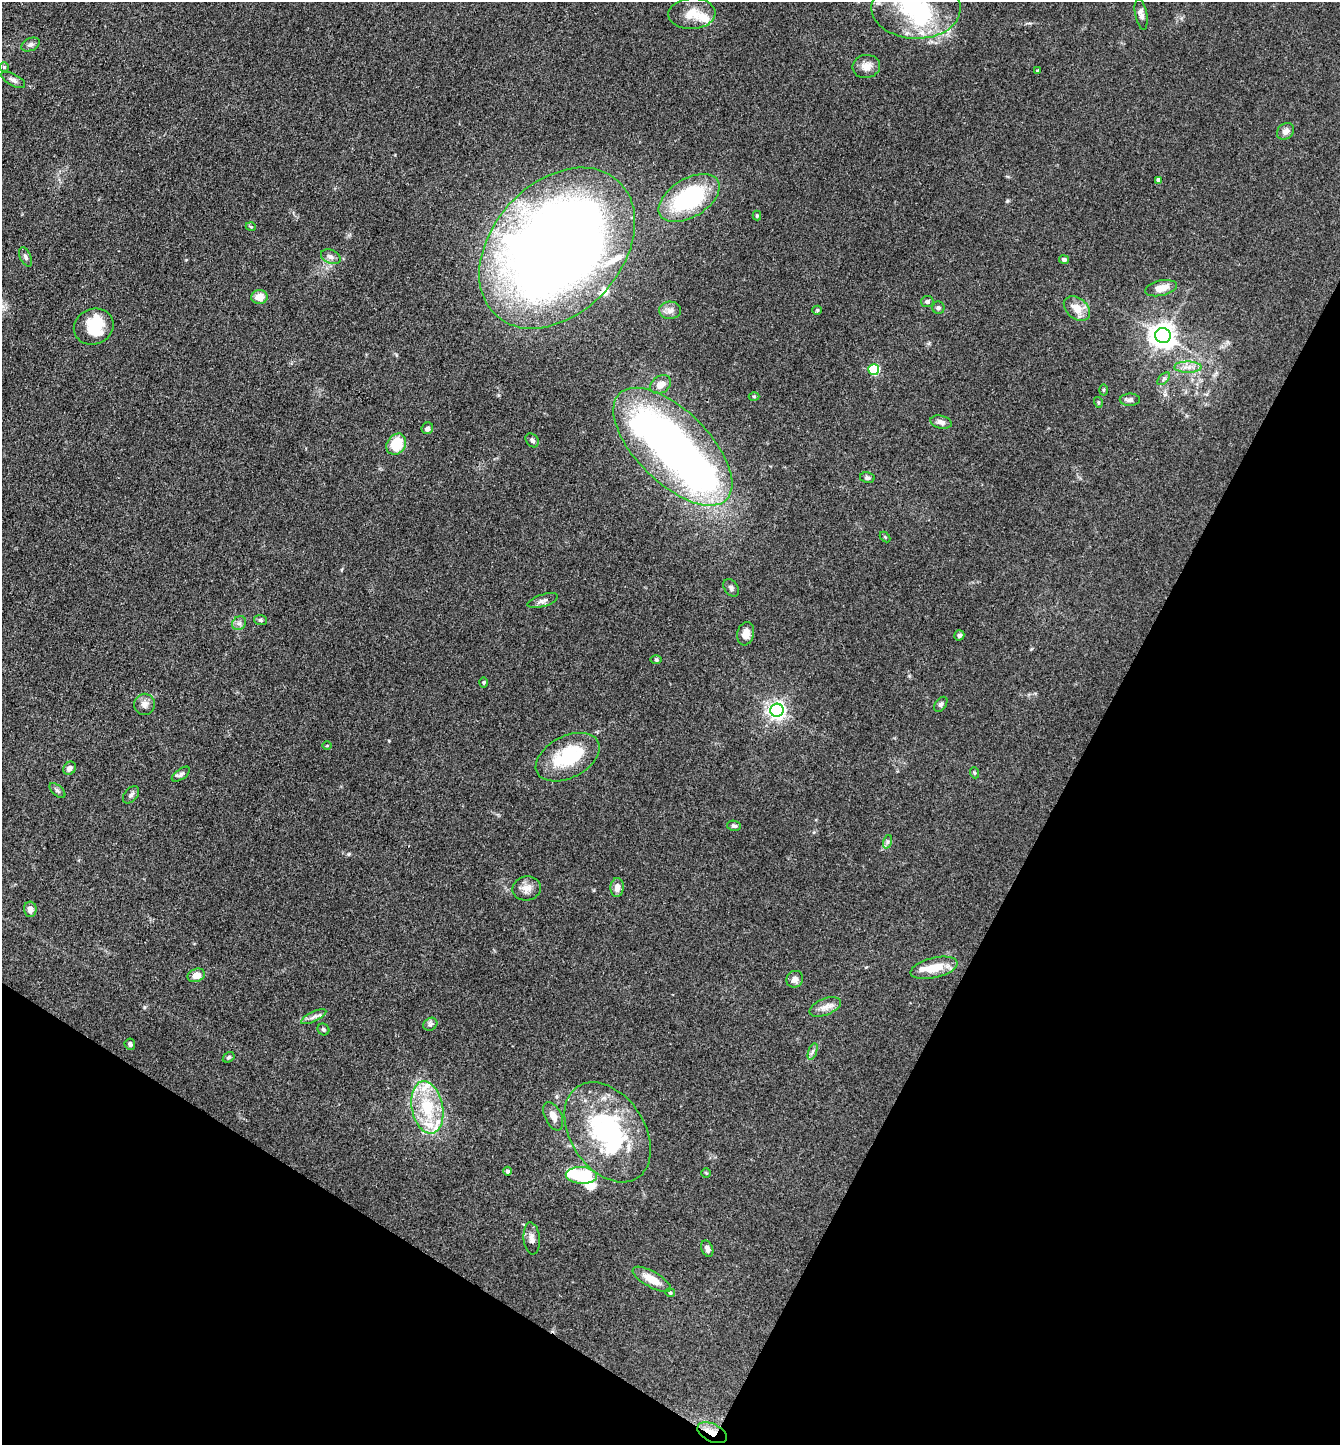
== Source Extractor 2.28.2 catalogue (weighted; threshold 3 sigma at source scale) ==
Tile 15 of 4 x 4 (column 3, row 4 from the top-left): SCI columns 2962-4299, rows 3-1445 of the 5784 x 5775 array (HDU 1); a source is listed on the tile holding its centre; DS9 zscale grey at full resolution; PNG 1342 x 1447 px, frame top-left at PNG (2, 2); each listed source drawn as its Kron ellipse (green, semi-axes under 4 px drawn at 4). Shown black and unused: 28% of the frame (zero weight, under 3 of 4 exposures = <1% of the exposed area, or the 3 px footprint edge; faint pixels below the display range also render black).
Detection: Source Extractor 2.28.2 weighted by HDU 2 'WHT'; one run over the whole footprint, this tile lists its part. Background 0.0825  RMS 0.0063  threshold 0.0284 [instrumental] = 3 sigma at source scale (4.5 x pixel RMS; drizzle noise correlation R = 1.50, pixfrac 1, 0.05/0.05 arcsec/px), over >= 5 px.
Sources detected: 101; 7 inside a brighter object's white glare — neither listed nor drawn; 9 inside a brighter listed object's ellipse — not listed separately; the other 85 listed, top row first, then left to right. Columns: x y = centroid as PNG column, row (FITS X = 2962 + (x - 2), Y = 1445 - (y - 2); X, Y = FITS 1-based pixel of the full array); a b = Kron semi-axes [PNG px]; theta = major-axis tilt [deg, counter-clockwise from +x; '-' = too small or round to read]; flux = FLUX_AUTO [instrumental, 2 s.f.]
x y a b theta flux
916 8 44 30 -1 58
692 14 23 15 3 11
1141 14 16 6 -80 2.8
30 45 9 6 23 2
866 66 14 11 10 5.4
4 67 5 5 - 0.85
1037 70 4 2 - 0.43
13 80 13 5 -29 2.3
1286 131 9 7 40 3.2
1158 180 4 4 - 2
689 198 34 19 31 68
757 216 5 4 - 0.75
251 227 5 3 - 0.6
557 248 91 65 48 980
26 257 10 5 -66 1.7
331 257 10 6 -23 2.6
1064 260 5 4 - 1.4
1161 288 16 7 12 7.8
259 297 8 7 - 7
927 302 6 5 - 1.7
938 308 6 6 - 1.4
1077 308 15 10 -39 8.6
670 310 11 8 -1 3.3
817 310 5 4 - 0.72
94 327 20 17 22 20
1163 336 8 7 - 610
1188 367 14 5 0 3.9
874 370 5 5 - 47
1164 379 8 4 46 1.4
661 384 11 8 34 4.8
1104 390 5 3 - 0.71
754 397 5 3 - 0.76
1130 400 10 6 0 2.2
1098 402 5 3 - 0.67
941 422 11 6 -12 3.1
427 428 6 5 - 1.7
532 440 8 5 -50 1.9
396 444 11 9 55 19
673 447 75 36 -45 270
867 478 7 5 -12 1.6
885 537 6 4 -46 0.76
731 588 9 6 -56 2
543 601 16 6 18 2.7
260 620 6 5 - 1.3
239 623 7 6 - 2.1
746 634 12 8 76 5.8
959 635 5 5 - 1.6
656 660 6 4 -1 0.78
484 682 5 4 - 0.75
144 704 10 10 - 3.7
941 704 8 5 52 1.8
777 710 6 6 - 270
327 746 4 3 - 0.45
568 757 34 21 27 36
70 768 7 6 - 3.3
975 773 6 3 -70 0.72
181 774 10 5 36 1.7
57 791 9 5 -41 1.5
131 795 10 6 49 1.9
734 826 7 5 -10 1.3
887 842 7 4 71 1.2
617 887 9 6 85 4.2
527 888 14 12 12 5.4
30 909 7 6 - 3.8
934 968 24 10 14 14
196 975 9 6 21 6.3
795 979 9 8 - 3.1
825 1007 16 8 21 5
314 1017 14 5 26 2.5
430 1024 7 6 - 1.6
323 1029 6 5 - 1.2
130 1044 5 5 - 1.4
813 1051 9 4 71 1.6
229 1057 6 4 32 1.1
427 1107 26 15 -78 30
553 1116 15 8 -64 4.9
608 1132 55 37 -57 96
507 1171 4 4 - 1.6
706 1173 5 5 - 0.7
581 1175 15 8 -3 37
532 1238 16 8 -85 4
707 1249 8 5 -68 2.7
652 1279 21 8 -30 9.7
670 1293 5 4 - 0.81
712 1433 16 9 -26 6.8
Overlapping masked pixels (flux is a lower limit): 1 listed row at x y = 712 1433
Isophote crosses this tile's border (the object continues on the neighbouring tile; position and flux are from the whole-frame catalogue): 1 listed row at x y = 916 8
Unlisted compact peaks at least as high as the median listed source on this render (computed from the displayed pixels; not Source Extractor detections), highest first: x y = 348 854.